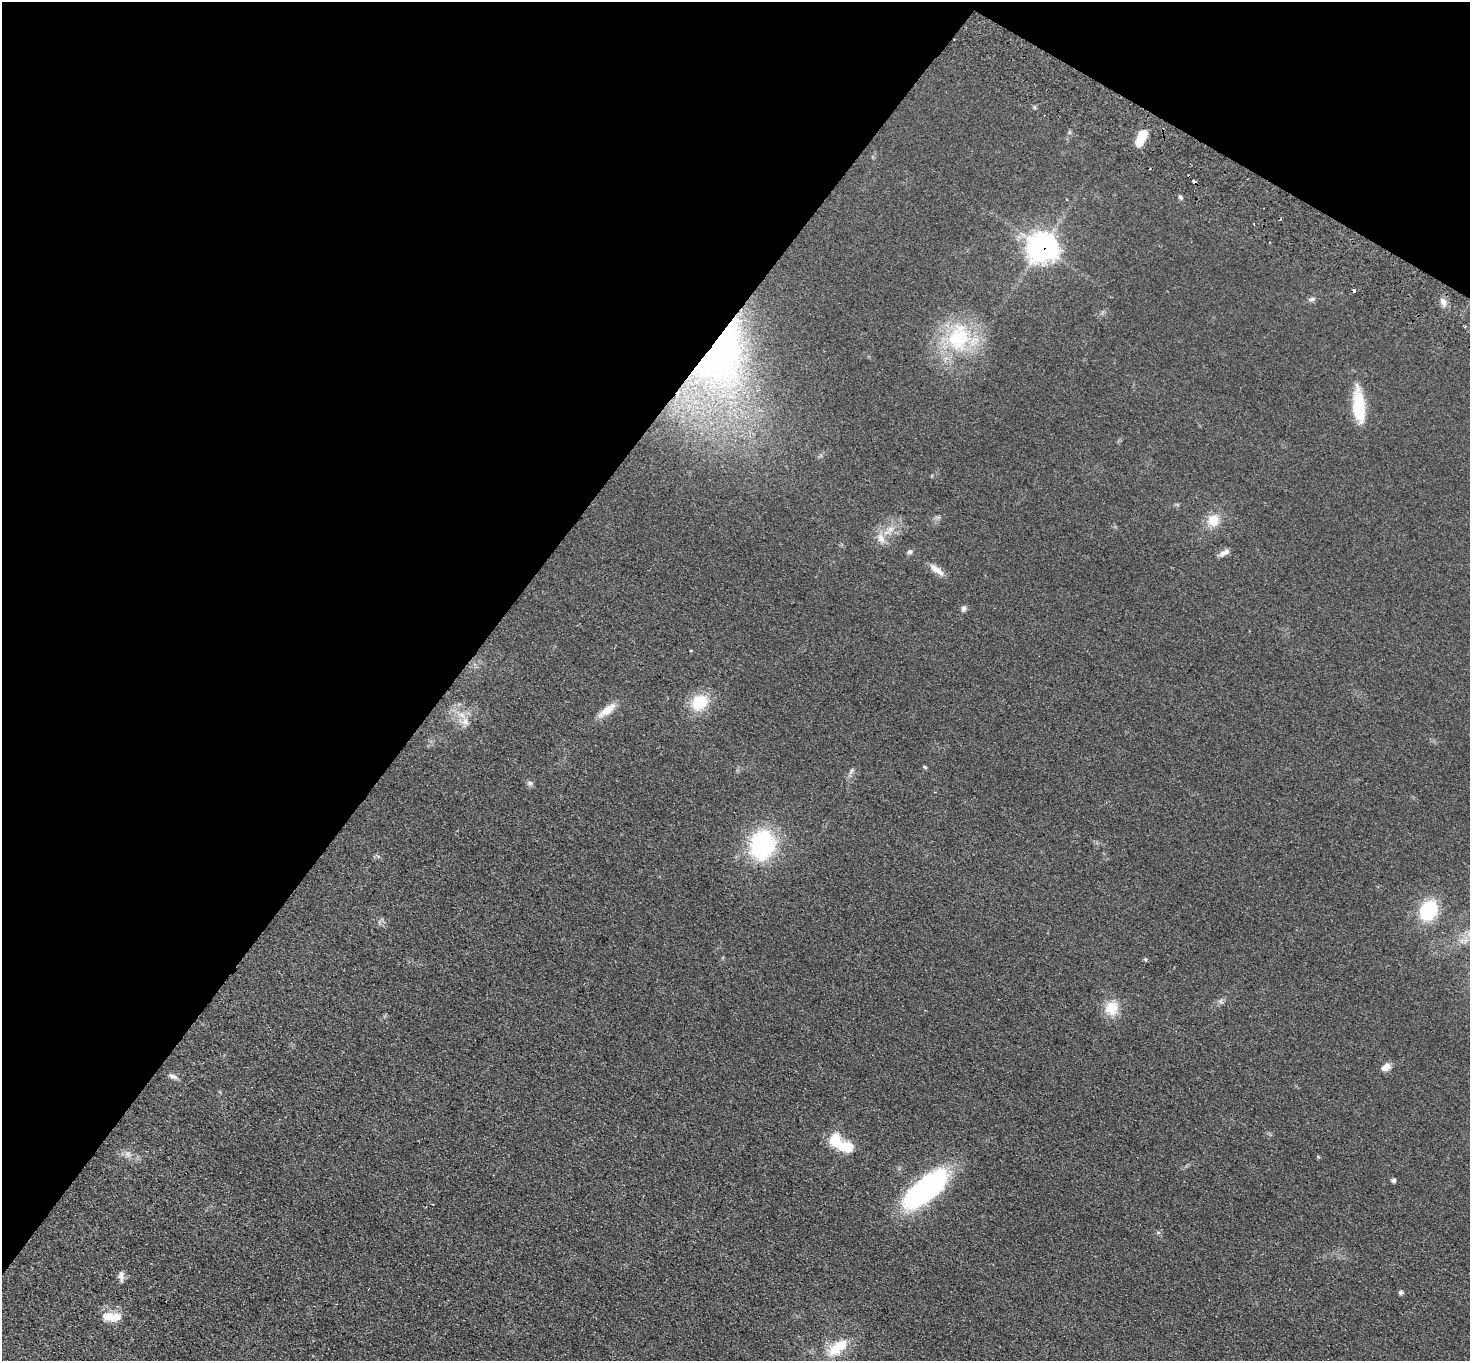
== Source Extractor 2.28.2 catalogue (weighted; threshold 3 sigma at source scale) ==
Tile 2 of 4 x 4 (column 2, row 1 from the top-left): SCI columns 1504-2971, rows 4280-5638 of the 5942 x 5980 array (HDU 1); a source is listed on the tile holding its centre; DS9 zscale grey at full resolution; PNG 1472 x 1363 px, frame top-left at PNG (2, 2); no overlay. Shown black and unused: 35% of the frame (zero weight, under 2 of 3 exposures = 3% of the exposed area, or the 3 px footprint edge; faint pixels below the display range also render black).
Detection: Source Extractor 2.28.2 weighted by HDU 2 'WHT'; one run over the whole footprint, this tile lists its part. Background 0.0876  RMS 0.0099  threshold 0.0445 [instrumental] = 3 sigma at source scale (4.5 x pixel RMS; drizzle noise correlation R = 1.50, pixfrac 1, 0.05/0.05 arcsec/px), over >= 5 px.
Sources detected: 41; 1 inside a brighter object's white glare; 4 cosmic-ray / hot-pixel residue — not listed; the other 36 listed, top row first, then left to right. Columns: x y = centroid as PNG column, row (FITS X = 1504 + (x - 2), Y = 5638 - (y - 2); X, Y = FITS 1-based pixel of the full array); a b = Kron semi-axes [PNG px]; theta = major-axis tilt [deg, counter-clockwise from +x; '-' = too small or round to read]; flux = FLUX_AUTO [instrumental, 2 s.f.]
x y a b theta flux
1141 137 17 8 65 25
1180 197 6 4 -53 2
1270 242 3 2 - 0.68
1041 247 12 11 - 750
1312 299 9 5 10 2.4
1443 302 11 7 -60 5.7
958 338 44 33 81 78
720 354 85 47 65 260
1359 406 39 13 -85 39
1213 520 14 13 - 15
891 529 10 7 1 6.1
881 538 15 9 -60 8.3
910 552 7 6 - 2.2
1224 552 15 6 31 4.7
936 570 21 7 -36 8.5
964 608 8 6 79 2.5
700 702 18 15 37 33
607 710 27 9 36 12
465 722 12 10 -56 7.7
925 767 6 4 -28 1.2
530 783 8 6 0 2.3
762 845 29 25 81 110
1428 910 17 13 60 62
1145 959 6 4 -18 1.2
1112 1008 16 15 - 19
1386 1067 11 7 31 6.7
173 1076 14 6 -23 3.6
846 1147 16 10 -6 27
128 1154 7 7 - 3.5
1393 1180 5 5 - 2.1
925 1189 57 22 39 150
1158 1232 6 4 -18 1.4
121 1276 15 7 -85 4.4
1401 1292 6 5 - 2.3
111 1317 27 12 -1 15
838 1347 31 14 37 25
Overlapping masked pixels (flux is a lower limit): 2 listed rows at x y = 1041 247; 720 354